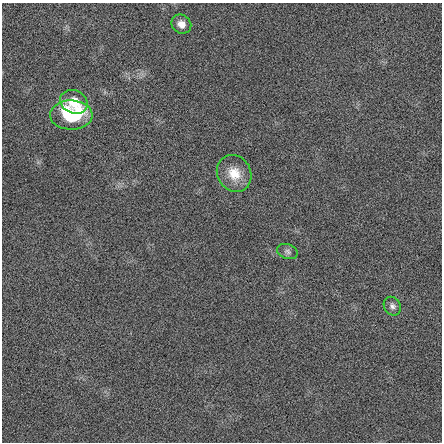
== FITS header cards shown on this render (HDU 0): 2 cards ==
NAXIS1  =                  440 / length of data axis 1
NAXIS2  =                  440 / length of data axis 2

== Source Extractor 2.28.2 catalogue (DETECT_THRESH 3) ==
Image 440 x 440 px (HDU 0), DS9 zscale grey, 1 PNG px = 1 image px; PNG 444 x 444 px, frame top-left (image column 1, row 440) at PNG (2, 3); each listed source drawn as its Kron ellipse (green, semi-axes under 4 px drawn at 4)
Background 0.00414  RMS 0.88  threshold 2.63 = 3 sigma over >= 5 px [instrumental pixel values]
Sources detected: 6; all 6 listed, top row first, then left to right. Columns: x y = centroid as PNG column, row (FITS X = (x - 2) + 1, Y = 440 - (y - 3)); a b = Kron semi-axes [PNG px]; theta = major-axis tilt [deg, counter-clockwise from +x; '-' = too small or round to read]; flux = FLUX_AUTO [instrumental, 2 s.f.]
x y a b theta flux
181 24 10 9 - 460
74 102 14 11 -24 1200
71 115 21 14 0 4500
234 173 19 16 -58 1200
287 252 11 7 -19 210
392 306 10 8 -58 240